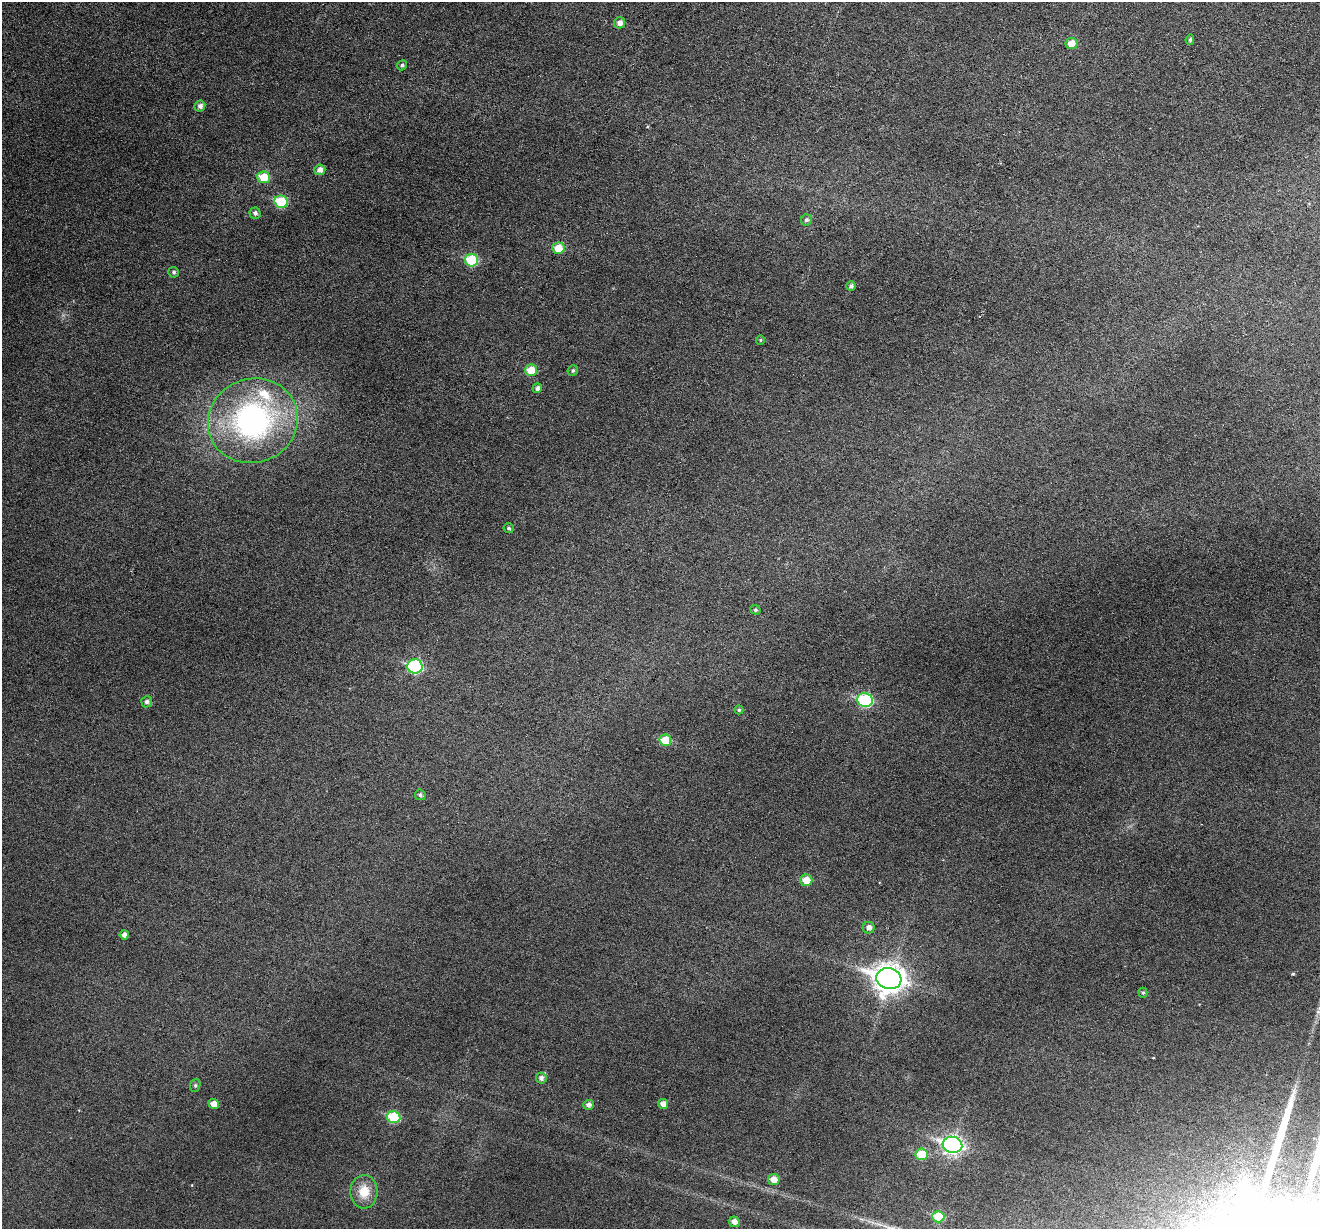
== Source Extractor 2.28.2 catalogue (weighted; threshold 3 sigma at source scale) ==
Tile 10 of 4 x 4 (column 2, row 3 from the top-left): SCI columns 1319-2636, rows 1357-2583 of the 5274 x 5294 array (HDU 1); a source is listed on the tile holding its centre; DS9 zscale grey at full resolution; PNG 1322 x 1231 px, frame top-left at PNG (2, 2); each listed source drawn as its Kron ellipse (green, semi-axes under 4 px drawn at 4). Nothing masked; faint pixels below the display range render black.
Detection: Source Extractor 2.28.2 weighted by HDU 2 'WHT'; one run over the whole footprint, this tile lists its part. Background 0.0483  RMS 0.0059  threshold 0.0241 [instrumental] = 3 sigma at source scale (4.09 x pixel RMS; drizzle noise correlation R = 1.36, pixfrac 0.8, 0.05/0.05 arcsec/px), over >= 5 px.
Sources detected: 46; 1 long thin detection or spike segment (spike, bleed or trail) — neither listed nor drawn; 1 inside a brighter listed object's ellipse — not listed separately; the other 44 listed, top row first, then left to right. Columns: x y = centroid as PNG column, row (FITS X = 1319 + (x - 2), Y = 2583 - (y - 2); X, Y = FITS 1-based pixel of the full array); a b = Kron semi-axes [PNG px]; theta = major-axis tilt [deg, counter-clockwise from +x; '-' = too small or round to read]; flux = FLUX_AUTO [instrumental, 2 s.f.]
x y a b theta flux
620 23 5 5 - 3
1190 40 5 4 - 1.1
1072 43 6 5 - 6.1
402 65 5 4 - 1.1
200 106 6 5 - 2.1
320 170 5 5 - 3.2
264 177 6 6 - 14
281 202 7 6 - 30
255 213 5 5 - 1.8
806 220 6 5 - 1.5
558 248 6 6 - 9.9
471 260 6 6 - 29
174 272 5 5 - 1.1
851 286 4 4 - 1.6
760 340 5 4 - 0.7
531 370 6 6 - 11
573 370 5 5 - 1.1
537 388 5 4 - 1.7
253 421 45 42 22 130
509 528 5 5 - 1.2
756 610 5 4 - 0.94
415 666 8 7 - 57
865 700 8 7 - 55
147 702 5 5 - 1.8
739 710 4 4 - 1
665 740 6 5 - 12
420 795 5 5 - 1.3
806 880 6 6 - 7.7
869 928 6 5 - 3
124 935 4 4 - 2.5
889 979 13 10 -15 670
1143 993 5 4 - 0.82
541 1078 5 5 - 2
195 1085 6 5 - 0.93
214 1104 5 5 - 5.1
663 1104 5 5 - 3.5
588 1105 5 5 - 2.3
394 1117 7 6 - 25
952 1145 10 8 -16 190
922 1154 6 6 - 16
774 1179 6 5 - 5.2
364 1192 17 13 -88 11
938 1217 6 5 - 17
734 1222 5 5 - 3.3